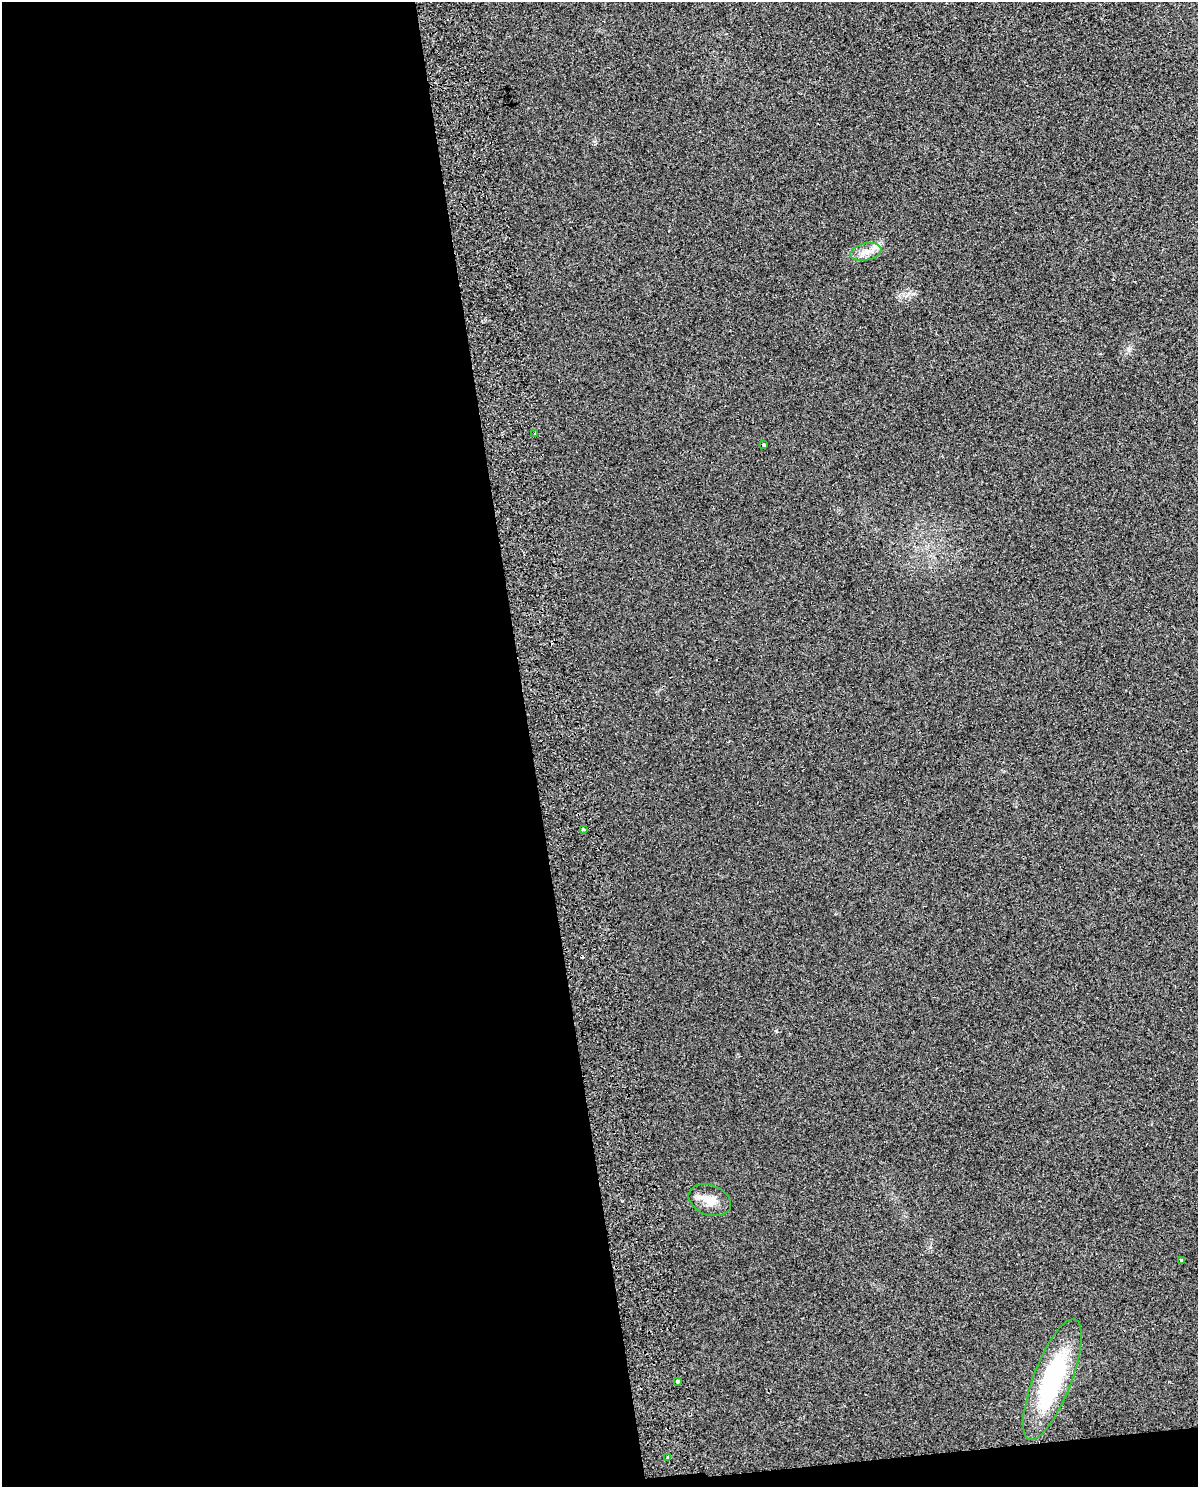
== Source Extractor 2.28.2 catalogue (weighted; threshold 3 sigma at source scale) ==
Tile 9 of 4 x 3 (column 1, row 3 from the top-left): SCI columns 56-1251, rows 33-1517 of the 4897 x 4562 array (HDU 1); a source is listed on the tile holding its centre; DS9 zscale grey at full resolution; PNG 1200 x 1489 px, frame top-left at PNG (2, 2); each listed source drawn as its Kron ellipse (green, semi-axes under 4 px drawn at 4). Shown black and unused: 45% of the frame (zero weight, under 2 of 3 exposures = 3% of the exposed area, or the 3 px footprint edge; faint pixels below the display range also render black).
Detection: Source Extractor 2.28.2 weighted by HDU 2 'WHT'; one run over the whole footprint, this tile lists its part. Background 0.0239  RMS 0.0069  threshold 0.0309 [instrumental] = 3 sigma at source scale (4.5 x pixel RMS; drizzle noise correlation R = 1.50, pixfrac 1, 0.0396/0.0396 arcsec/px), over >= 5 px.
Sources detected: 12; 3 cosmic-ray / hot-pixel residue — neither listed nor drawn; the other 9 listed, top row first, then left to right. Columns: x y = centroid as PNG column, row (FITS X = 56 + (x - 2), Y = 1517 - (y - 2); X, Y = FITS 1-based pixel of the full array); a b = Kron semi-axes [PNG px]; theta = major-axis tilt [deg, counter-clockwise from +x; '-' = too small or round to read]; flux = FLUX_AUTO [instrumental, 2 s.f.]
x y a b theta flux
866 252 16 8 12 6
535 434 3 3 - 0.74
764 445 3 3 - 8.4
583 830 3 3 - 1.5
710 1200 22 15 -20 10
1182 1261 4 3 - 2.5
1052 1379 64 19 69 80
677 1382 3 3 - 3.1
668 1458 4 3 - 6.3